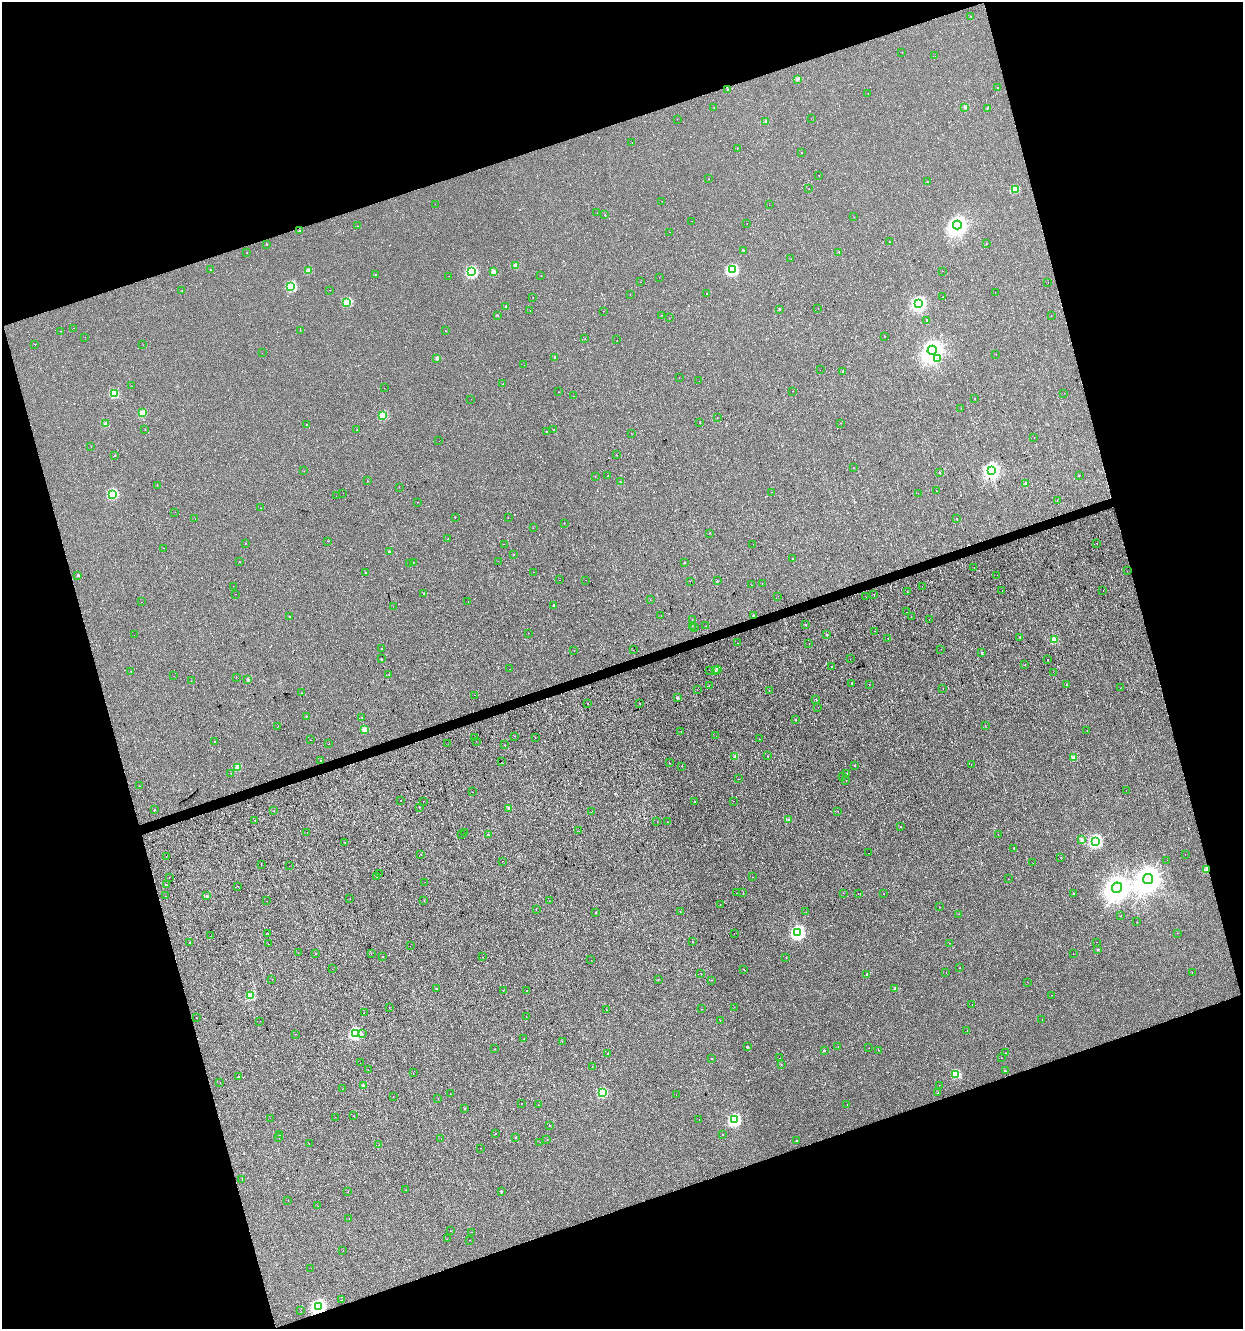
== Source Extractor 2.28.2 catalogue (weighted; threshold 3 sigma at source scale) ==
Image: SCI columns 56-5017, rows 1-5308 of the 5123 x 5308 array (HDU 1 of 3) = the unmasked area's bounding box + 8 px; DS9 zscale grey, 4 x 4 block average (1 PNG px = mean of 4 x 4 image px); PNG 1245 x 1331 px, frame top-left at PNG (2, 2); each listed source drawn as its Kron ellipse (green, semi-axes under 4 px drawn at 4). Shown black and unused: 37% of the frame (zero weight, under 2 of 3 exposures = <1% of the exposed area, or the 3 px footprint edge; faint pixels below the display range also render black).
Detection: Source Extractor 2.28.2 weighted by HDU 2 'WHT'. Background -2.46e-04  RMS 0.0043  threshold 0.0194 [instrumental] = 3 sigma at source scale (4.5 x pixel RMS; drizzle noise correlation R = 1.50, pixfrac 1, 0.0396/0.0396 arcsec/px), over >= 5 px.
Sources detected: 596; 119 cosmic-ray / hot-pixel residue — neither listed nor drawn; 3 coinciding with a brighter row at this scale — not listed separately; the other 474 listed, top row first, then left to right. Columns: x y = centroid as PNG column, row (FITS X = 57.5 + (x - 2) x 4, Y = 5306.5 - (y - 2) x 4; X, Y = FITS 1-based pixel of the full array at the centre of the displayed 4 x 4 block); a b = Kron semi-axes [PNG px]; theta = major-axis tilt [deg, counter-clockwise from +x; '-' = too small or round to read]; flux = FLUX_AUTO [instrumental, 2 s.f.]
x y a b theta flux
971 16 2 2 - 0.77
902 53 2 2 - 0.73
935 56 2 2 - 2
797 79 2 2 - 15
997 88 2 2 - 0.8
728 89 2 2 - 4.5
868 93 2 2 - 4.4
714 107 2 2 - 0.7
965 107 2 2 - 13
987 108 2 2 - 13
811 118 2 2 - 0.59
677 119 2 2 - 0.58
765 121 2 2 - 8.2
632 142 2 2 - 1.7
737 148 2 2 - 1.1
802 153 2 2 - 2.3
819 175 2 2 - 0.82
709 179 2 2 - 0.66
927 182 2 2 - 0.68
809 189 2 2 - 0.38
1015 189 2 2 - 38
662 201 2 2 - 2.5
435 204 2 2 - 0.31
769 205 2 2 - 0.85
597 213 2 2 - 0.61
605 215 2 2 - 0.75
854 217 2 2 - 0.6
692 221 2 2 - 0.25
747 223 2 2 - 3.3
957 225 4 4 - 1300
357 226 2 2 - 0.72
299 230 2 2 - 3.5
670 232 2 2 - 0.49
890 242 2 2 - 2
266 244 2 2 - 1.9
986 244 2 2 - 1.1
743 250 2 2 - 4.1
247 252 2 2 - 0.68
839 252 2 2 - 2.9
791 259 2 2 - 1.4
515 265 2 2 - 20
210 270 2 2 - 0.74
732 270 2 2 - 200
308 271 2 2 - 31
943 271 2 2 - 0.64
472 272 2 2 - 190
494 272 2 2 - 25
376 274 2 2 - 2.4
449 276 2 2 - 2.5
541 276 2 2 - 0.47
659 277 2 2 - 0.61
641 282 2 2 - 0.34
1048 282 2 2 - 0.56
291 286 2 2 - 110
330 290 2 2 - 0.88
182 291 2 2 - 1
995 292 2 2 - 0.41
630 294 2 2 - 0.49
707 294 2 2 - 2.3
943 297 2 2 - 0.47
533 298 2 2 - 1
347 302 2 2 - 72
919 303 4 3 - 490
506 307 2 2 - 5.3
818 308 2 2 - 0.33
780 309 2 2 - 3.6
530 310 2 2 - 1.5
603 311 2 2 - 0.52
497 315 2 2 - 4.6
662 315 2 2 - 0.56
1051 315 2 2 - 0.92
669 318 2 2 - 0.43
927 320 2 2 - 3.5
73 328 2 2 - 0.5
300 330 2 2 - 0.41
60 331 2 2 - 0.59
445 331 2 2 - 2.4
885 336 2 2 - 0.62
85 337 2 2 - 0.43
585 339 2 2 - 0.42
617 340 2 2 - 0.57
35 344 2 2 - 3
143 345 2 2 - 0.45
932 350 4 4 - 1900
262 353 2 2 - 0.62
996 354 2 2 - 0.34
555 357 2 2 - 5
437 358 2 2 - 14
938 359 2 2 - 3.7
524 365 2 2 - 1.1
820 370 2 2 - 8.7
843 371 2 2 - 4
679 378 2 2 - 0.42
699 381 2 2 - 0.94
503 384 2 2 - 3.8
131 386 2 2 - 0.44
384 388 2 2 - 4.3
793 391 2 2 - 3.7
558 392 2 2 - 0.71
1064 393 2 2 - 0.48
114 394 2 2 - 62
573 396 2 2 - 1.7
471 399 2 2 - 0.34
975 399 2 2 - 0.59
961 409 2 2 - 0.38
142 413 2 2 - 33
383 415 2 2 - 60
717 418 2 2 - 1
700 422 2 2 - 0.85
840 423 2 2 - 0.55
106 424 2 2 - 22
307 424 2 2 - 0.92
145 429 2 2 - 1.1
357 430 2 2 - 1.4
554 430 2 2 - 29
547 432 2 2 - 66
631 433 2 2 - 1.2
1034 438 2 2 - 1.6
439 441 2 2 - 0.3
91 446 2 2 - 0.56
115 455 2 2 - 1.7
616 455 2 2 - 1.4
854 468 2 2 - 0.97
991 470 4 4 - 520
304 471 2 2 - 0.48
939 472 2 2 - 4
595 476 2 2 - 0.49
608 476 2 2 - 6
1079 476 2 2 - 0.43
367 481 2 2 - 0.77
620 481 2 2 - 4.8
1026 483 2 2 - 11
157 485 2 2 - 0.85
399 487 2 2 - 3.5
936 491 2 2 - 0.55
772 492 2 2 - 0.96
343 493 2 2 - 0.53
918 493 2 2 - 0.81
112 494 2 2 - 120
336 496 2 2 - 1.7
1057 501 2 2 - 0.64
417 502 2 2 - 2.4
260 508 2 2 - 0.43
175 512 2 2 - 0.4
455 517 2 2 - 1.2
508 517 2 2 - 0.52
195 519 2 2 - 0.47
957 519 2 2 - 1.3
564 523 2 2 - 1.4
533 528 2 2 - 1.2
710 533 2 2 - 1.3
448 539 2 2 - 0.86
327 541 2 2 - 0.79
245 543 2 2 - 240
1097 543 2 2 - 0.64
504 544 2 2 - 0.5
753 544 2 2 - 1.9
163 548 2 2 - 0.77
389 552 2 2 - 11
514 554 2 2 - 0.73
793 559 2 2 - 3.5
498 561 2 2 - 0.33
239 562 2 2 - 0.6
410 563 2 2 - 7.2
413 563 2 2 - 1.1
685 563 2 2 - 1.4
974 567 2 2 - 0.55
1127 571 2 2 - 0.47
365 572 2 2 - 1.3
534 572 2 2 - 1.1
78 575 2 2 - 4
997 575 2 2 - 1.2
559 580 2 2 - 0.52
585 580 2 2 - 0.5
690 581 2 2 - 0.38
717 581 2 2 - 1.7
762 584 2 2 - 1.9
751 585 2 2 - 0.5
233 586 2 2 - 0.8
922 586 2 2 - 1
1002 591 2 2 - 0.35
1103 591 2 2 - 1.1
907 592 2 2 - 1.3
236 594 2 2 - 0.36
424 594 2 2 - 1.9
874 594 2 2 - 1.4
778 596 2 2 - 0.39
866 597 2 2 - 12
650 600 2 2 - 0.88
141 602 2 2 - 2
468 602 2 2 - 0.36
553 605 2 2 - 1.8
393 606 2 2 - 0.24
907 612 2 2 - 4.2
753 615 2 2 - 2.4
661 616 2 2 - 2
289 617 2 2 - 0.56
911 617 2 2 - 0.94
692 619 2 2 - 1
929 620 2 2 - 6.3
806 624 2 2 - 1.6
692 626 2 2 - 8
706 626 2 2 - 0.32
694 628 2 2 - 5.5
875 631 2 2 - 0.36
528 633 2 2 - 0.43
134 635 2 2 - 1.3
827 635 2 2 - 2.2
1020 637 2 2 - 4
888 638 2 2 - 0.55
1054 640 2 2 - 39
737 643 2 2 - 0.51
809 643 2 2 - 0.69
382 649 2 2 - 1.8
941 649 2 2 - 0.54
574 650 2 2 - 0.47
633 650 2 2 - 0.72
982 653 2 2 - 5
381 659 2 2 - 2.4
850 659 2 2 - 0.46
1048 659 2 2 - 0.79
1025 665 2 2 - 0.67
831 666 2 2 - 2.9
510 669 2 2 - 0.63
717 669 2 2 - 13
710 670 2 2 - 2.9
715 670 2 2 - 0.79
131 672 2 2 - 1.9
1053 672 2 2 - 0.44
388 674 2 2 - 3.3
174 676 2 2 - 0.56
236 677 2 2 - 0.6
248 680 2 2 - 12
191 681 2 2 - 0.63
852 683 2 2 - 0.67
869 684 2 2 - 0.65
1066 684 2 2 - 0.95
709 686 2 2 - 0.46
943 688 2 2 - 0.45
1120 688 2 2 - 0.56
697 689 2 2 - 0.63
769 690 2 2 - 0.81
301 693 2 2 - 0.67
474 695 2 2 - 15
677 697 2 2 - 10
816 700 2 2 - 0.95
588 703 2 2 - 1.5
640 703 2 2 - 3.3
818 707 2 2 - 0.45
306 716 2 2 - 1.2
362 717 2 2 - 1.4
795 720 2 2 - 2.5
985 726 2 2 - 0.79
277 727 2 2 - 0.48
364 729 2 2 - 25
1087 730 2 2 - 0.72
681 732 2 2 - 0.5
515 736 2 2 - 1.3
716 736 2 2 - 0.75
475 738 2 2 - 3.9
535 738 2 2 - 0.54
759 739 2 2 - 0.45
310 740 2 2 - 0.55
215 741 2 2 - 1.5
476 741 2 2 - 1.5
329 744 2 2 - 5.5
448 744 2 2 - 0.95
505 745 2 2 - 1.2
768 756 2 2 - 1
735 757 2 2 - 24
1074 757 2 2 - 31
320 760 2 2 - 6.3
501 762 2 2 - 0.45
669 763 2 2 - 2
971 764 2 2 - 1.9
855 765 2 2 - 1.1
682 766 2 2 - 1.7
237 767 2 2 - 36
231 774 2 2 - 0.49
846 774 2 2 - 2.2
843 776 2 2 - 1.6
739 779 2 2 - 5.5
846 780 2 2 - 0.46
139 786 2 2 - 0.95
1126 791 2 2 - 0.46
473 792 2 2 - 5.5
401 800 2 2 - 7.9
423 801 2 2 - 0.37
734 801 2 2 - 1.2
695 802 2 2 - 4.3
420 807 2 2 - 2.9
509 808 2 2 - 18
155 810 2 2 - 4.7
274 811 2 2 - 0.65
592 811 2 2 - 0.5
838 811 2 2 - 0.35
789 820 2 2 - 11
255 821 2 2 - 0.78
657 821 2 2 - 6.1
668 822 2 2 - 0.67
900 826 2 2 - 1.9
579 831 2 2 - 0.63
307 832 2 2 - 3.1
465 833 2 2 - 0.61
998 834 2 2 - 0.46
461 835 2 2 - 1.3
488 835 2 2 - 5.7
1082 840 2 2 - 17
1095 841 3 3 - 310
345 843 2 2 - 0.57
1014 848 2 2 - 0.75
868 853 2 2 - 1.6
421 854 2 2 - 1
1185 855 2 2 - 0.43
166 856 2 2 - 0.82
1061 857 2 2 - 1.2
1167 860 2 2 - 0.35
502 861 2 2 - 3.1
1033 863 2 2 - 0.3
261 865 2 2 - 6.5
289 866 2 2 - 0.35
1207 869 2 2 - 27
379 874 2 2 - 1.5
377 876 2 2 - 2.1
752 877 2 2 - 0.64
169 878 2 2 - 4.6
1008 879 2 2 - 0.84
1148 879 5 5 - 3600
425 882 2 2 - 0.33
166 885 2 2 - 3.5
238 886 2 2 - 21
1117 888 5 5 - 3300
737 893 2 2 - 1.3
743 893 2 2 - 2.3
843 893 2 2 - 0.56
858 894 2 2 - 0.4
884 894 2 2 - 0.49
1074 894 2 2 - 1
165 896 2 2 - 18
207 896 2 2 - 8.4
350 899 2 2 - 0.96
267 901 2 2 - 1.5
424 901 2 2 - 0.78
549 901 2 2 - 0.62
720 904 2 2 - 0.53
940 907 2 2 - 0.39
536 909 2 2 - 1.5
596 912 2 2 - 2.3
680 912 2 2 - 0.48
806 912 2 2 - 0.49
959 914 2 2 - 0.61
1121 916 2 2 - 0.39
1137 922 2 2 - 0.7
734 933 2 2 - 0.44
798 933 3 3 - 410
1177 933 2 2 - 0.36
268 934 2 2 - 1.2
211 936 2 2 - 0.69
693 942 2 2 - 0.93
1097 942 2 2 - 0.48
189 943 2 2 - 1.6
949 943 2 2 - 1.7
268 944 2 2 - 0.49
410 946 2 2 - 1.2
1098 949 2 2 - 2.6
298 953 2 2 - 0.48
371 953 2 2 - 3.8
315 954 2 2 - 1.3
1073 954 2 2 - 0.34
383 957 2 2 - 6.5
482 957 2 2 - 0.32
786 957 2 2 - 0.55
591 960 2 2 - 0.69
960 968 2 2 - 0.86
332 969 2 2 - 0.41
744 969 2 2 - 0.83
1192 972 2 2 - 1.4
701 973 2 2 - 5
946 973 2 2 - 0.61
866 975 2 2 - 3.9
272 979 2 2 - 0.56
658 979 2 2 - 2.2
712 980 2 2 - 0.33
1027 982 2 2 - 0.66
436 988 2 2 - 0.86
895 988 2 2 - 6.5
503 990 2 2 - 3.2
527 991 2 2 - 1.2
1051 995 2 2 - 0.39
251 996 2 2 - 54
972 1004 2 2 - 6.2
734 1007 2 2 - 0.32
389 1008 2 2 - 0.79
701 1009 2 2 - 0.61
606 1010 2 2 - 1.1
364 1012 2 2 - 0.66
526 1016 2 2 - 1.8
197 1018 2 2 - 0.57
1042 1019 2 2 - 0.52
720 1020 2 2 - 0.87
260 1021 2 2 - 0.7
967 1031 2 2 - 0.69
296 1034 2 2 - 1.5
355 1034 2 2 - 190
362 1034 2 2 - 0.55
524 1039 2 2 - 9.1
562 1042 2 2 - 0.32
747 1047 2 2 - 5.6
838 1047 2 2 - 2.3
869 1048 2 2 - 3.6
495 1049 2 2 - 0.73
824 1050 2 2 - 4.4
879 1050 2 2 - 0.64
1005 1053 2 2 - 0.8
607 1054 2 2 - 1.6
712 1058 2 2 - 0.59
779 1058 2 2 - 3.5
1001 1058 2 2 - 0.42
360 1063 2 2 - 0.29
781 1065 2 2 - 0.45
592 1067 2 2 - 1.5
368 1070 2 2 - 0.72
1005 1071 2 2 - 2.6
413 1073 2 2 - 2.5
956 1074 2 2 - 80
239 1076 2 2 - 3.9
220 1083 2 2 - 0.66
939 1085 2 2 - 0.26
364 1086 2 2 - 16
342 1089 2 2 - 0.43
602 1093 2 2 - 92
938 1093 2 2 - 1.2
450 1094 2 2 - 0.5
676 1095 2 2 - 0.44
393 1097 2 2 - 0.4
438 1099 2 2 - 0.52
521 1103 2 2 - 1.3
847 1104 2 2 - 0.47
539 1105 2 2 - 0.36
464 1108 2 2 - 0.97
353 1116 2 2 - 2.4
335 1117 2 2 - 0.6
270 1118 2 2 - 2
699 1119 2 2 - 1.2
734 1120 2 2 - 210
549 1126 2 2 - 32
495 1134 2 2 - 1.5
280 1135 2 2 - 0.77
722 1135 2 2 - 0.56
516 1137 2 2 - 1.8
279 1138 2 2 - 0.33
441 1139 2 2 - 0.43
547 1140 2 2 - 0.62
797 1141 2 2 - 2.1
540 1142 2 2 - 0.4
309 1144 2 2 - 0.35
378 1145 2 2 - 0.58
480 1148 2 2 - 1.2
242 1180 2 2 - 0.74
406 1190 2 2 - 0.38
501 1191 2 2 - 3.6
348 1192 2 2 - 0.78
288 1200 2 2 - 0.45
318 1206 2 2 - 1.3
349 1218 2 2 - 0.84
451 1231 2 2 - 0.35
472 1232 2 2 - 0.46
447 1239 2 2 - 0.74
470 1240 2 2 - 1.7
343 1251 2 2 - 3.8
311 1268 2 2 - 0.34
342 1300 2 2 - 0.57
318 1307 4 3 - 560
300 1310 2 2 - 0.31
Overlapping masked pixels (flux is a lower limit): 2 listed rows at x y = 1207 869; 318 1307
Diffuse or blended objects may show on this block-average render without a row.